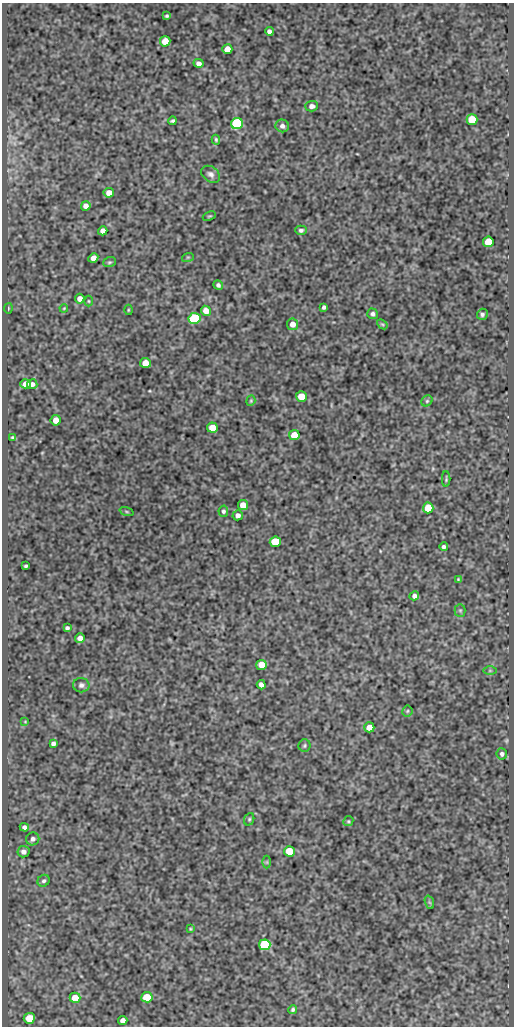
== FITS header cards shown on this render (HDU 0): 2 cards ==
NAXIS1  =                  512
NAXIS2  =                 1024

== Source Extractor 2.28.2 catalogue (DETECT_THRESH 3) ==
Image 512 x 1024 px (HDU 0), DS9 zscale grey, 1 PNG px = 1 image px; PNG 516 x 1028 px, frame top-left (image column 1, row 1024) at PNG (2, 3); each listed source drawn as its Kron ellipse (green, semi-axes under 4 px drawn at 4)
Background 433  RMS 1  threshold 3.01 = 3 sigma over >= 5 px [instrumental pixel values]
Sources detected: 84; all 84 listed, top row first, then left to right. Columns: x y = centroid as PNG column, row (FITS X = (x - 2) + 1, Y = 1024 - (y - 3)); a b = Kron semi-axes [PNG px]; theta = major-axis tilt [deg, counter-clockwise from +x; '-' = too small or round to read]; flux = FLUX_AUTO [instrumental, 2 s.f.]
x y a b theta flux
167 16 4 3 - 100
269 31 4 4 - 210
165 41 5 5 - 960
227 49 5 5 - 640
199 63 5 4 - 270
312 106 6 5 - 260
472 120 5 5 - 2900
173 121 4 3 - 110
237 123 6 5 - 9300
282 126 7 6 - 260
216 140 5 3 - 95
211 174 10 7 -36 270
109 193 5 4 - 590
86 206 5 5 - 360
209 216 7 3 22 75
301 230 5 4 - 150
103 231 5 4 - 450
488 242 5 5 - 2500
188 257 6 3 18 77
93 258 5 4 - 390
109 262 6 5 - 99
218 285 5 4 - 170
80 299 5 4 - 380
89 301 5 3 - 69
324 307 4 4 - 160
8 308 5 2 - 62
64 308 4 3 - 57
128 310 5 3 - 66
206 311 5 5 - 690
373 314 5 5 - 180
482 314 6 5 - 150
194 318 6 5 - 5300
292 324 6 5 - 510
382 324 6 4 -41 100
145 363 5 5 - 800
25 384 5 4 - 440
32 384 5 5 - 210
301 396 5 5 - 1100
251 401 5 4 - 79
427 401 6 5 - 100
56 420 5 5 - 580
212 428 5 5 - 860
294 435 5 5 - 1100
13 437 3 3 - 79
446 479 8 3 -90 98
243 505 5 5 - 720
428 508 5 5 - 2100
223 511 5 5 - 140
126 512 7 3 -19 70
238 515 5 5 - 270
275 542 5 5 - 3000
444 547 4 4 - 170
26 566 4 3 - 96
458 579 3 3 - 57
414 596 5 4 - 240
460 610 6 5 - 120
67 628 4 4 - 140
80 638 5 4 - 350
261 665 5 5 - 950
490 671 6 4 0 110
81 685 8 7 - 220
261 685 5 4 - 310
407 711 5 5 - 100
25 722 4 2 - 46
369 727 5 5 - 710
53 743 4 4 - 190
304 746 6 6 - 120
502 754 5 5 - 170
249 819 6 5 - 100
348 821 5 4 - 92
24 827 4 4 - 210
33 839 6 6 - 240
289 851 5 5 - 1800
23 852 6 5 - 290
267 862 6 4 90 90
44 881 6 5 - 150
429 902 7 4 -71 120
190 929 3 3 - 64
265 945 6 5 - 6100
147 997 5 5 - 2100
75 998 5 5 - 1400
293 1009 5 3 - 130
29 1018 5 5 - 1400
123 1021 5 4 - 370